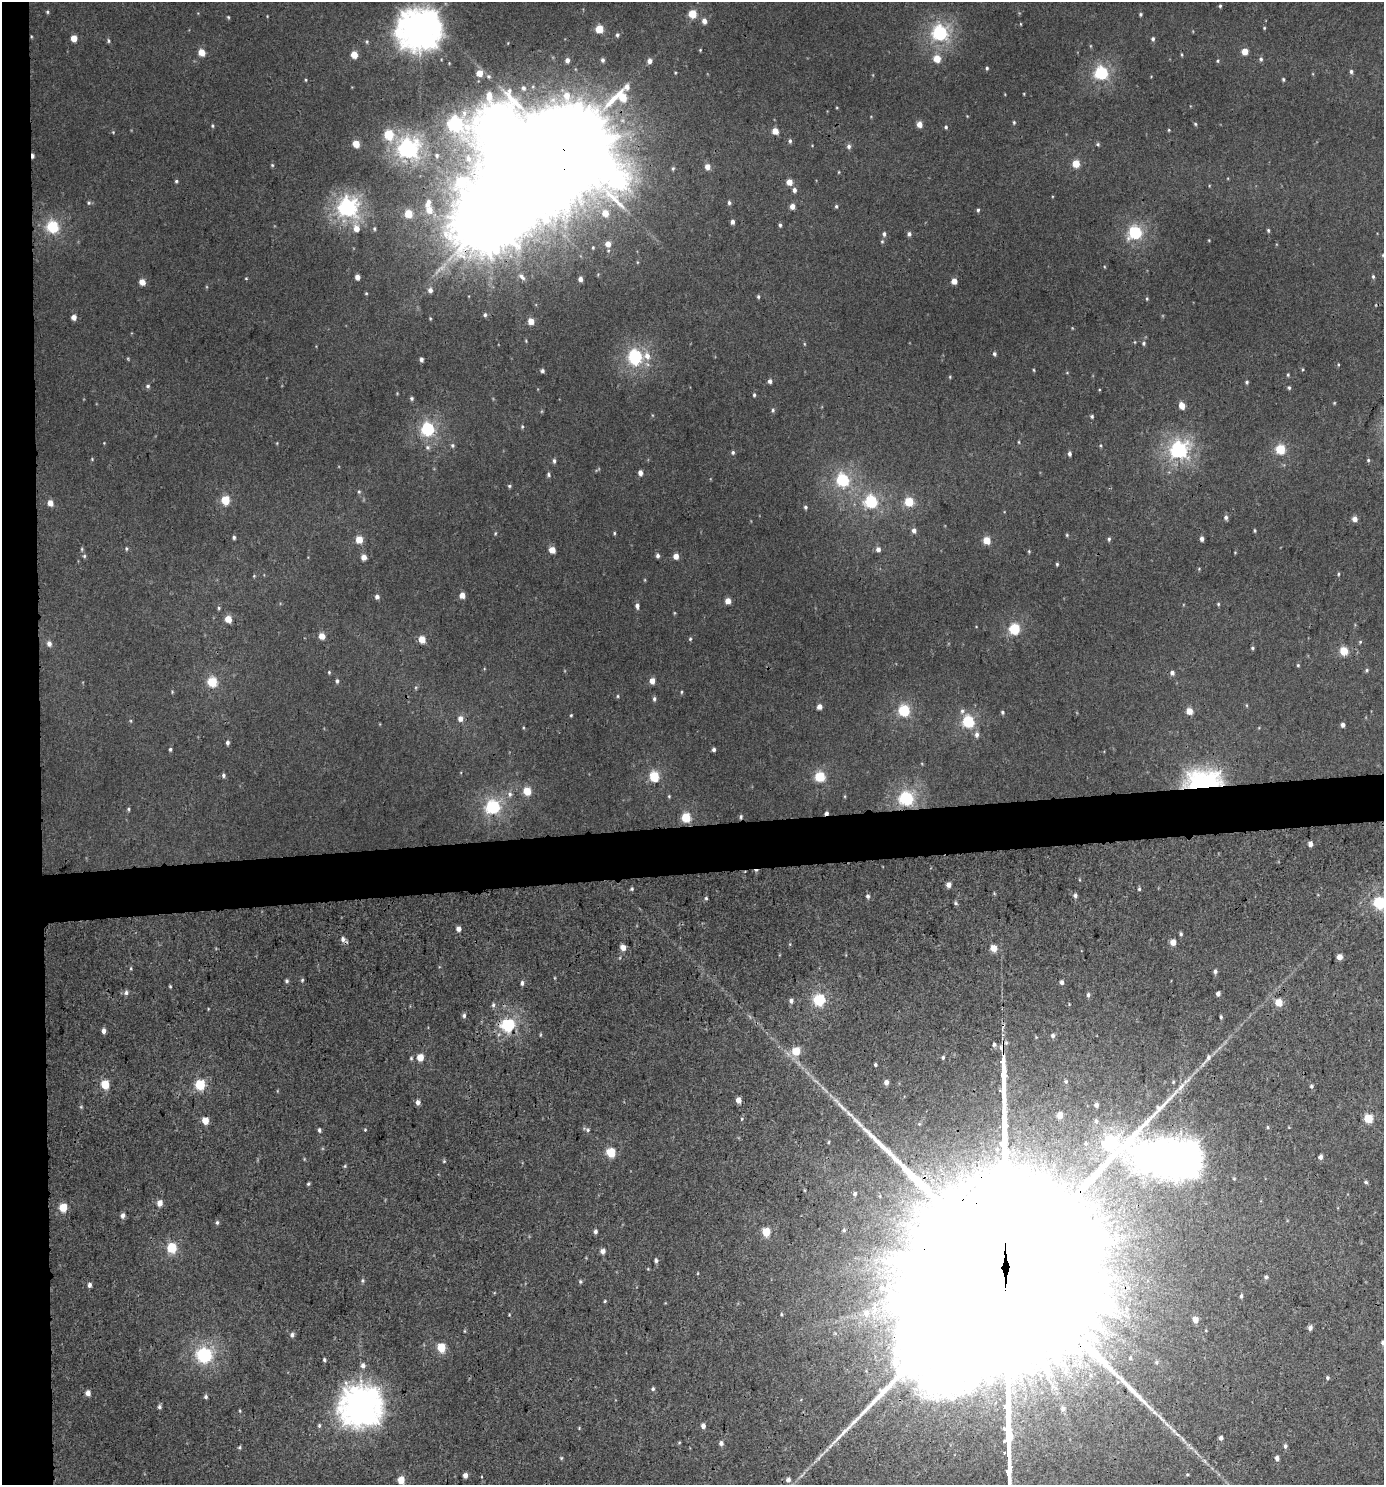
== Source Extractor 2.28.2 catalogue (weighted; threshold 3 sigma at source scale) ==
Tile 4 of 3 x 3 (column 1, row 2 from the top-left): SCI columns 7-1388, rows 1488-2970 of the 4199 x 4457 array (HDU 1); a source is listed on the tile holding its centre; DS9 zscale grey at full resolution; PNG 1386 x 1487 px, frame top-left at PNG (2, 2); no overlay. Shown black and unused: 6% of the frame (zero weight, under 3 of 4 exposures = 1% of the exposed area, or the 3 px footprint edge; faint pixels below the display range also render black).
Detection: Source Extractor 2.28.2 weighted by HDU 2 'WHT'; one run over the whole footprint, this tile lists its part. Background 0.00555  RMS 0.0031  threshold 0.0141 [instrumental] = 3 sigma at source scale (4.5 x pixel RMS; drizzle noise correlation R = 1.50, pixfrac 1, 0.0396/0.0396 arcsec/px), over >= 5 px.
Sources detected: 355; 2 too faint to see at this stretch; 4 inside a brighter object's white glare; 1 cosmic-ray / hot-pixel residue — not listed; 2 inside a brighter listed object's ellipse — not listed separately; the other 346 listed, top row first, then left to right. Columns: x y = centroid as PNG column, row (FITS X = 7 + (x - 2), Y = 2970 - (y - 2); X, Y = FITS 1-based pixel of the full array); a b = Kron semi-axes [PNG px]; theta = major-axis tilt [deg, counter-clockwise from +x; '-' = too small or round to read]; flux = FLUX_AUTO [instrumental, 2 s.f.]
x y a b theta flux
1220 6 4 4 - 0.45
47 12 4 4 - 0.42
692 14 5 5 - 9.6
1140 14 4 4 - 0.47
228 17 4 3 - 0.35
704 21 5 5 - 2
1264 28 4 4 - 0.35
419 29 15 14 - 520
599 29 5 5 - 10
940 33 6 6 - 72
617 35 5 4 - 0.59
74 38 5 4 - 4.3
1153 39 5 4 - 0.64
109 41 6 4 -75 0.49
367 42 6 4 72 0.47
700 50 4 3 - 0.3
1245 51 5 4 - 5
201 52 5 4 - 5.7
354 55 5 4 - 5.8
1182 55 5 3 - 0.31
937 59 5 5 - 6.9
1261 59 6 5 - 0.69
567 60 4 4 - 1.5
602 60 5 4 - 0.68
649 61 5 5 - 1.5
1218 61 5 4 - 0.38
987 68 4 3 - 0.45
1351 71 5 4 - 0.69
479 73 5 5 - 4.6
1101 73 6 6 - 49
1283 79 5 3 - 0.44
306 80 4 3 - 0.3
523 88 4 3 - 0.6
1024 94 4 2 - 0.23
567 96 8 7 - 3.3
1014 122 5 4 - 0.41
919 124 5 4 - 3
1195 124 5 4 - 0.37
212 126 5 4 - 0.41
946 127 5 4 - 0.51
1169 130 4 4 - 0.28
775 131 5 4 - 4.3
113 132 4 4 - 0.28
388 134 6 5 - 16
790 141 6 5 - 0.64
356 144 5 4 - 6.9
1098 144 5 4 - 0.48
849 146 6 6 - 0.91
408 148 8 8 - 130
564 148 36 27 -83 12000
437 155 6 6 - 0.77
33 156 5 3 - 1
468 158 11 8 -74 2.9
1076 164 5 5 - 8.8
272 165 5 5 - 0.38
707 167 5 5 - 2.6
673 168 5 4 - 0.47
176 181 4 4 - 0.43
789 182 4 4 - 3.9
794 190 5 5 - 1.1
89 203 6 5 - 0.51
428 203 13 7 65 2.4
729 203 5 5 - 0.71
792 206 4 4 - 2.6
836 206 5 4 - 0.51
347 207 7 7 - 120
429 210 7 6 - 3.7
978 210 5 4 - 0.48
605 213 5 5 - 4
408 214 5 5 - 9.8
732 222 4 4 - 1.3
780 225 5 4 - 0.55
53 227 6 5 - 38
356 228 6 5 - 3.1
374 229 6 4 -87 0.51
1268 230 5 4 - 0.43
1135 233 6 6 - 42
884 234 6 5 - 0.82
909 234 6 5 - 0.84
1209 240 5 3 - 0.24
882 241 5 5 - 0.44
608 244 5 5 - 3.2
1383 255 5 3 - 0.26
357 277 4 4 - 2.2
522 277 9 5 -51 0.92
1373 277 5 4 - 0.44
246 278 5 3 - 0.26
580 279 4 4 - 1.5
954 281 4 4 - 4
142 282 5 4 - 3.8
430 290 6 5 - 1.4
366 293 4 4 - 0.32
758 297 5 4 - 0.48
1147 299 5 3 - 0.36
485 315 5 5 - 0.64
74 317 5 4 - 2.2
430 318 4 3 - 0.28
531 321 5 4 - 4.5
526 341 5 3 - 0.32
1144 343 5 5 - 0.56
804 344 5 3 - 0.3
994 354 5 4 - 0.64
647 356 10 8 -58 2.7
635 357 8 6 88 56
421 359 4 4 - 1.1
1034 370 5 3 - 0.28
542 371 5 4 - 0.75
1288 375 5 3 - 0.36
950 377 5 3 - 0.3
770 381 4 4 - 1.2
1247 382 4 4 - 0.49
148 386 6 5 - 0.58
1289 388 5 4 - 0.46
754 395 4 3 - 0.44
412 398 5 5 - 0.59
1334 403 4 3 - 0.28
1182 405 5 4 - 4.8
773 410 6 4 79 0.54
1092 416 4 4 - 0.54
522 426 5 4 - 0.43
427 429 6 6 - 51
1019 442 5 3 - 0.28
104 443 3 3 - 0.2
452 445 5 5 - 0.58
428 447 7 6 - 0.82
1280 449 5 5 - 18
1179 450 7 7 - 96
733 452 5 4 - 0.56
1069 454 5 4 - 0.83
92 459 4 4 - 0.28
1368 460 5 4 - 0.43
554 461 5 4 - 0.72
640 473 5 4 - 1.7
548 475 5 5 - 0.64
843 480 6 6 - 45
509 486 5 4 - 0.46
359 491 5 5 - 0.45
225 500 5 5 - 15
871 502 6 6 - 41
909 502 5 5 - 16
50 503 5 4 - 3.2
805 507 4 4 - 0.55
1226 517 6 5 - 0.92
1355 519 5 4 - 2.3
914 530 5 5 - 1.4
1255 530 6 3 -81 0.36
495 533 5 3 - 0.34
614 533 4 3 - 0.38
1067 535 4 4 - 0.35
234 537 4 4 - 0.57
359 539 5 5 - 6.6
1109 539 5 4 - 0.56
1202 539 4 4 - 1.4
987 540 5 5 - 8.8
126 549 5 4 - 0.42
878 549 5 5 - 1.4
552 550 5 4 - 4.8
1029 551 4 4 - 0.32
84 556 5 4 - 0.47
658 556 5 5 - 0.79
676 556 4 4 - 2.9
364 557 5 5 - 2.2
1057 564 4 4 - 0.39
1338 574 5 3 - 0.32
254 576 4 3 - 0.29
462 595 4 4 - 3
377 597 4 4 - 1.2
728 601 4 4 - 3.8
1218 604 5 4 - 0.38
637 606 6 4 -89 1.1
219 608 5 4 - 0.45
228 619 5 5 - 5.9
1014 629 5 5 - 27
322 636 5 4 - 4
422 639 5 4 - 5.6
690 639 4 4 - 0.43
49 643 6 6 - 1.3
1252 648 4 4 - 0.43
1344 651 5 5 - 12
1298 665 4 4 - 0.36
1367 670 5 4 - 0.46
329 672 5 4 - 0.36
1172 673 5 5 - 1.3
337 681 5 4 - 0.61
652 681 4 4 - 3.2
212 682 6 5 - 17
682 692 5 3 - 0.34
618 696 5 3 - 0.34
654 699 6 4 -89 0.65
1246 705 5 3 - 0.29
819 707 4 4 - 2
904 710 6 5 - 30
962 711 7 6 - 0.89
1189 711 5 4 - 5.1
1002 712 5 4 - 0.49
571 715 4 3 - 0.31
460 718 5 5 - 2.1
968 722 6 5 - 34
1343 725 4 4 - 1.3
977 735 7 6 - 1.2
227 743 5 4 - 0.85
170 749 4 4 - 0.49
714 749 4 4 - 0.91
223 775 5 4 - 0.7
654 776 5 5 - 21
820 777 5 5 - 24
1203 783 21 14 3 100
527 791 5 5 - 9.7
510 794 8 7 - 1.2
669 796 5 4 - 0.34
906 799 6 6 - 64
493 807 6 6 - 59
128 809 5 4 - 0.43
826 813 4 3 - 0.99
686 817 5 5 - 17
741 817 5 4 - 0.57
1310 844 4 4 - 2
949 885 4 4 - 2.2
632 889 5 4 - 0.45
1139 889 5 4 - 0.43
994 893 5 3 - 0.32
1075 895 5 5 - 0.91
868 896 5 5 - 0.76
706 898 5 4 - 0.46
955 903 6 5 - 0.56
1379 903 6 5 - 37
458 929 4 4 - 1.7
1181 934 5 4 - 0.58
343 939 7 6 - 1.2
1173 942 4 4 - 4.3
623 948 5 4 - 2.9
994 948 5 4 - 6.4
1339 957 4 4 - 3
131 968 5 3 - 0.33
1215 971 5 4 - 0.97
555 978 4 3 - 0.25
302 980 5 5 - 0.43
287 981 5 5 - 0.58
1062 982 5 4 - 0.91
522 983 6 4 83 0.82
170 986 4 3 - 0.34
126 992 7 6 - 0.89
1218 994 4 4 - 1.3
1088 995 6 5 - 0.76
819 1000 6 5 - 35
791 1001 5 5 - 1.2
1279 1003 5 5 - 7.7
493 1005 7 5 89 0.65
464 1015 5 4 - 0.77
1221 1017 4 3 - 0.53
508 1025 6 6 - 55
104 1031 5 4 - 1.3
540 1035 5 3 - 0.31
1053 1035 6 5 - 0.87
796 1051 5 5 - 11
943 1057 5 4 - 0.54
411 1058 5 4 - 0.41
420 1058 5 4 - 6.2
1208 1058 13 7 58 1.6
875 1065 3 3 - 0.51
1066 1081 5 5 - 0.55
886 1082 5 4 - 1.6
1173 1082 5 4 - 0.37
105 1085 5 5 - 13
200 1085 5 5 - 22
1311 1086 5 5 - 0.62
738 1100 4 4 - 3.2
418 1102 5 4 - 1.4
1096 1105 4 4 - 1.3
81 1107 5 4 - 0.38
1060 1115 5 4 - 3.6
742 1119 5 3 - 0.36
1368 1119 5 5 - 13
205 1121 5 5 - 5.9
1096 1121 5 4 - 0.51
1267 1127 5 3 - 0.34
319 1130 5 4 - 0.7
365 1130 4 4 - 0.3
588 1130 6 6 - 0.65
828 1142 4 4 - 0.38
611 1153 5 5 - 14
1320 1157 4 4 - 1.6
1126 1159 15 8 15 2.7
444 1161 5 4 - 0.39
345 1166 5 4 - 0.39
1234 1179 5 3 - 0.3
1366 1182 5 5 - 0.57
308 1184 5 4 - 0.46
855 1194 4 4 - 0.75
160 1203 5 5 - 2.6
63 1208 5 5 - 9.7
122 1215 6 5 - 1.2
217 1222 6 4 88 0.61
844 1230 5 4 - 0.55
595 1232 4 4 - 0.87
766 1232 5 5 - 11
172 1248 5 5 - 18
603 1251 4 4 - 2
656 1260 5 4 - 0.77
1006 1272 288 52 90 170000
698 1273 4 3 - 0.24
1266 1277 5 5 - 0.61
362 1281 6 5 - 0.56
580 1281 5 5 - 0.52
89 1285 5 4 - 0.99
881 1288 5 5 - 0.56
1241 1296 5 4 - 0.56
605 1301 4 3 - 0.35
874 1306 7 4 71 0.9
1127 1309 7 6 - 0.82
866 1313 9 8 - 2.2
781 1314 5 3 - 0.33
1195 1320 5 5 - 2.8
1310 1328 5 4 - 1.4
464 1331 6 4 -90 0.31
292 1335 6 5 - 0.99
1383 1343 5 4 - 0.77
441 1348 5 5 - 12
204 1355 7 6 - 67
1130 1358 4 3 - 0.37
324 1360 4 3 - 0.53
363 1365 7 6 - 1.2
1091 1375 9 8 - 2
1327 1378 5 5 - 0.52
653 1389 5 5 - 0.61
88 1393 5 4 - 1.9
206 1397 5 4 - 0.62
159 1407 5 5 - 0.73
361 1407 15 14 - 450
1063 1409 6 5 - 0.79
240 1411 5 3 - 0.28
319 1426 6 4 89 0.51
703 1426 5 4 - 1.6
579 1428 4 4 - 0.27
1177 1434 10 4 -30 1
1221 1438 4 4 - 1.2
721 1443 5 5 - 1.1
1285 1446 6 5 - 0.77
240 1447 5 4 - 0.42
826 1450 17 4 50 1.6
561 1458 4 4 - 0.37
1277 1458 5 4 - 1.3
465 1475 4 4 - 1.7
1187 1475 5 3 - 0.35
401 1480 5 5 - 6.5
788 1480 6 6 - 1.5
Overlapping masked pixels (flux is a lower limit): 8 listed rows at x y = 564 148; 33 156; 1344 651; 1203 783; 826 813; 741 817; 508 1025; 1006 1272
Isophote crosses this tile's border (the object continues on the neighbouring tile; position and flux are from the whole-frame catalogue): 3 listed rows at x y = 1379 903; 1006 1272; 1383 1343